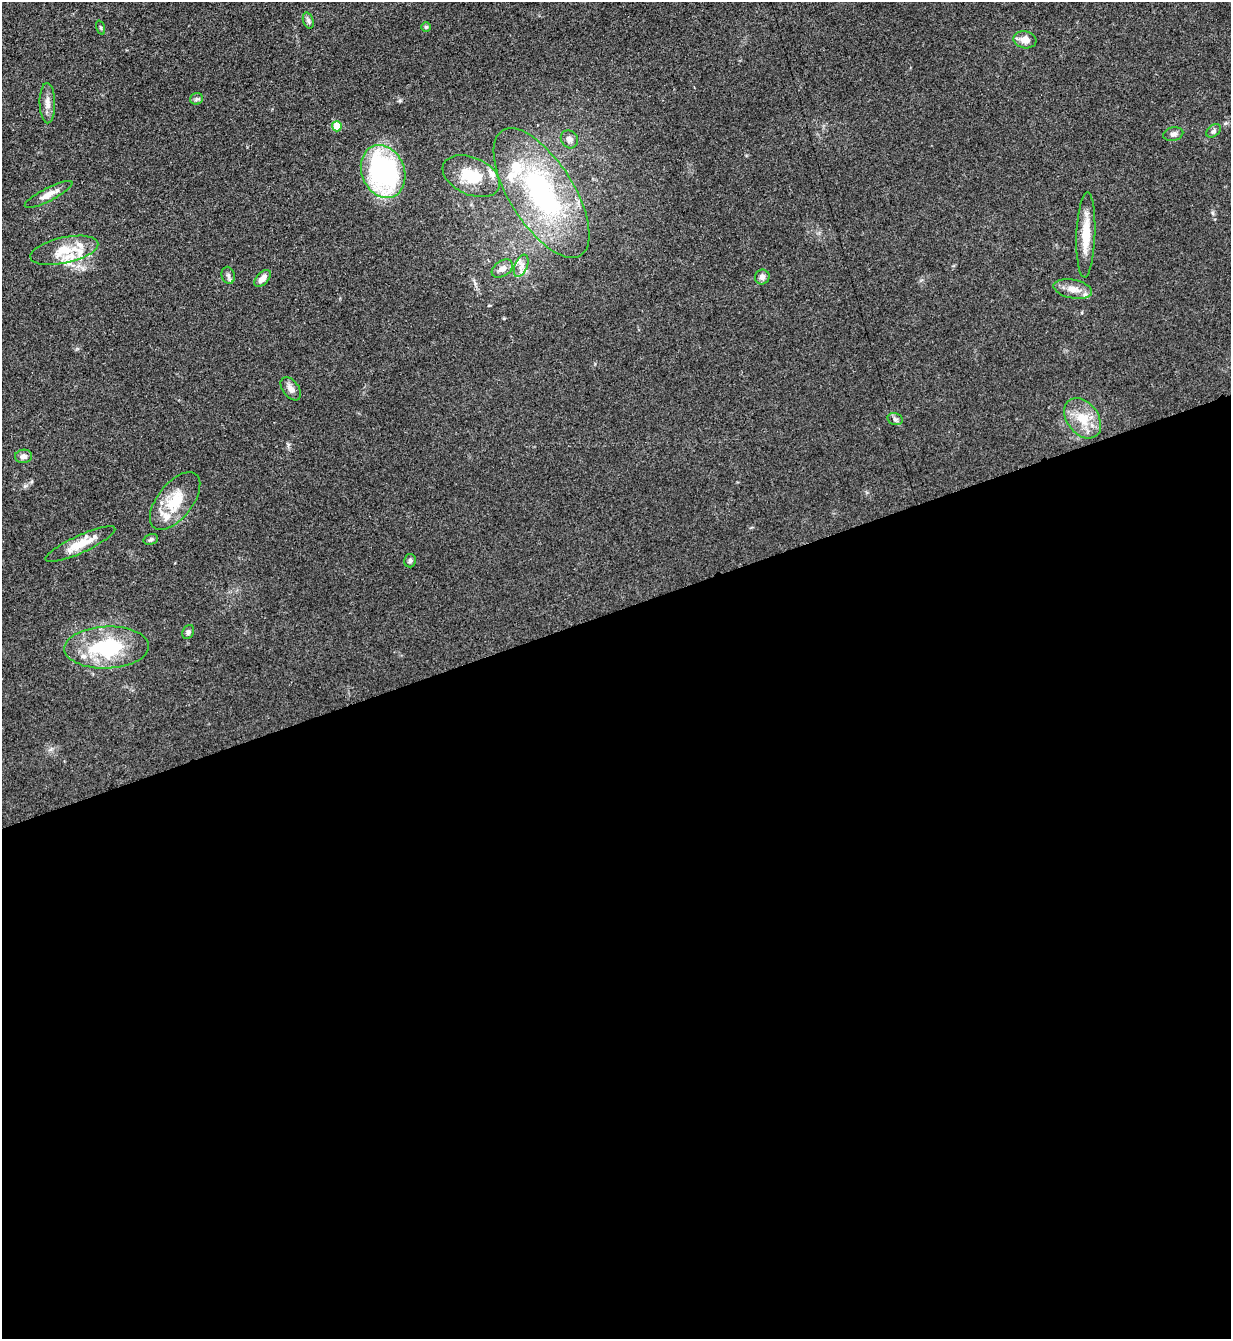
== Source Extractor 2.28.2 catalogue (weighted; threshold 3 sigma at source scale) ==
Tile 15 of 4 x 4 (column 3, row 4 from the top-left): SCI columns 2739-3967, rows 10-1346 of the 5351 x 5363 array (HDU 1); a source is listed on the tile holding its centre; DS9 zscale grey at full resolution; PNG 1233 x 1341 px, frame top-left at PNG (2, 2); each listed source drawn as its Kron ellipse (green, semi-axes under 4 px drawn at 4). Shown black and unused: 54% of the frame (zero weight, under 3 of 5 exposures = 1% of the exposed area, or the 3 px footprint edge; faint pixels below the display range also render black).
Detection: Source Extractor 2.28.2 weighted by HDU 2 'WHT'; one run over the whole footprint, this tile lists its part. Background 0.0603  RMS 0.0063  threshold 0.0283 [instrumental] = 3 sigma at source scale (4.5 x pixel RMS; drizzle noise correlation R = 1.50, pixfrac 1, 0.05/0.05 arcsec/px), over >= 5 px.
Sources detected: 40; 8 inside a brighter listed object's ellipse — not listed separately; the other 32 listed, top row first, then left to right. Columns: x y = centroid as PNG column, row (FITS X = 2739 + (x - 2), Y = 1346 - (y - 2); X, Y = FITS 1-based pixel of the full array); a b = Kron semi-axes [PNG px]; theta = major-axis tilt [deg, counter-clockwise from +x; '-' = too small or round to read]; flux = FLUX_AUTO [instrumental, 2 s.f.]
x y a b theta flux
308 21 8 5 -71 1.5
426 27 5 4 - 0.97
101 28 7 3 -71 0.85
1025 40 11 8 -9 5.9
197 99 6 5 - 1.2
47 103 20 8 -89 5
337 126 5 5 - 13
1214 131 8 5 39 1.6
1173 134 10 6 14 2.2
569 139 9 8 - 3.5
383 171 27 21 -67 120
471 176 30 18 -24 21
542 193 74 32 -58 110
49 194 26 6 27 6.7
1086 235 42 9 88 15
64 250 34 13 12 18
521 266 12 6 68 3.6
502 269 12 7 34 4.1
228 275 8 6 -76 2
762 277 7 7 - 2.4
262 278 10 6 46 4.2
1073 289 19 9 -11 6.7
291 389 13 8 -54 3.7
1083 418 22 15 -52 15
895 419 8 6 -14 1.7
24 456 8 6 4 2.8
175 501 34 17 52 20
151 539 7 5 17 1.2
80 544 38 9 25 13
410 561 7 6 - 1.4
188 632 7 5 62 1.5
107 647 42 21 2 48